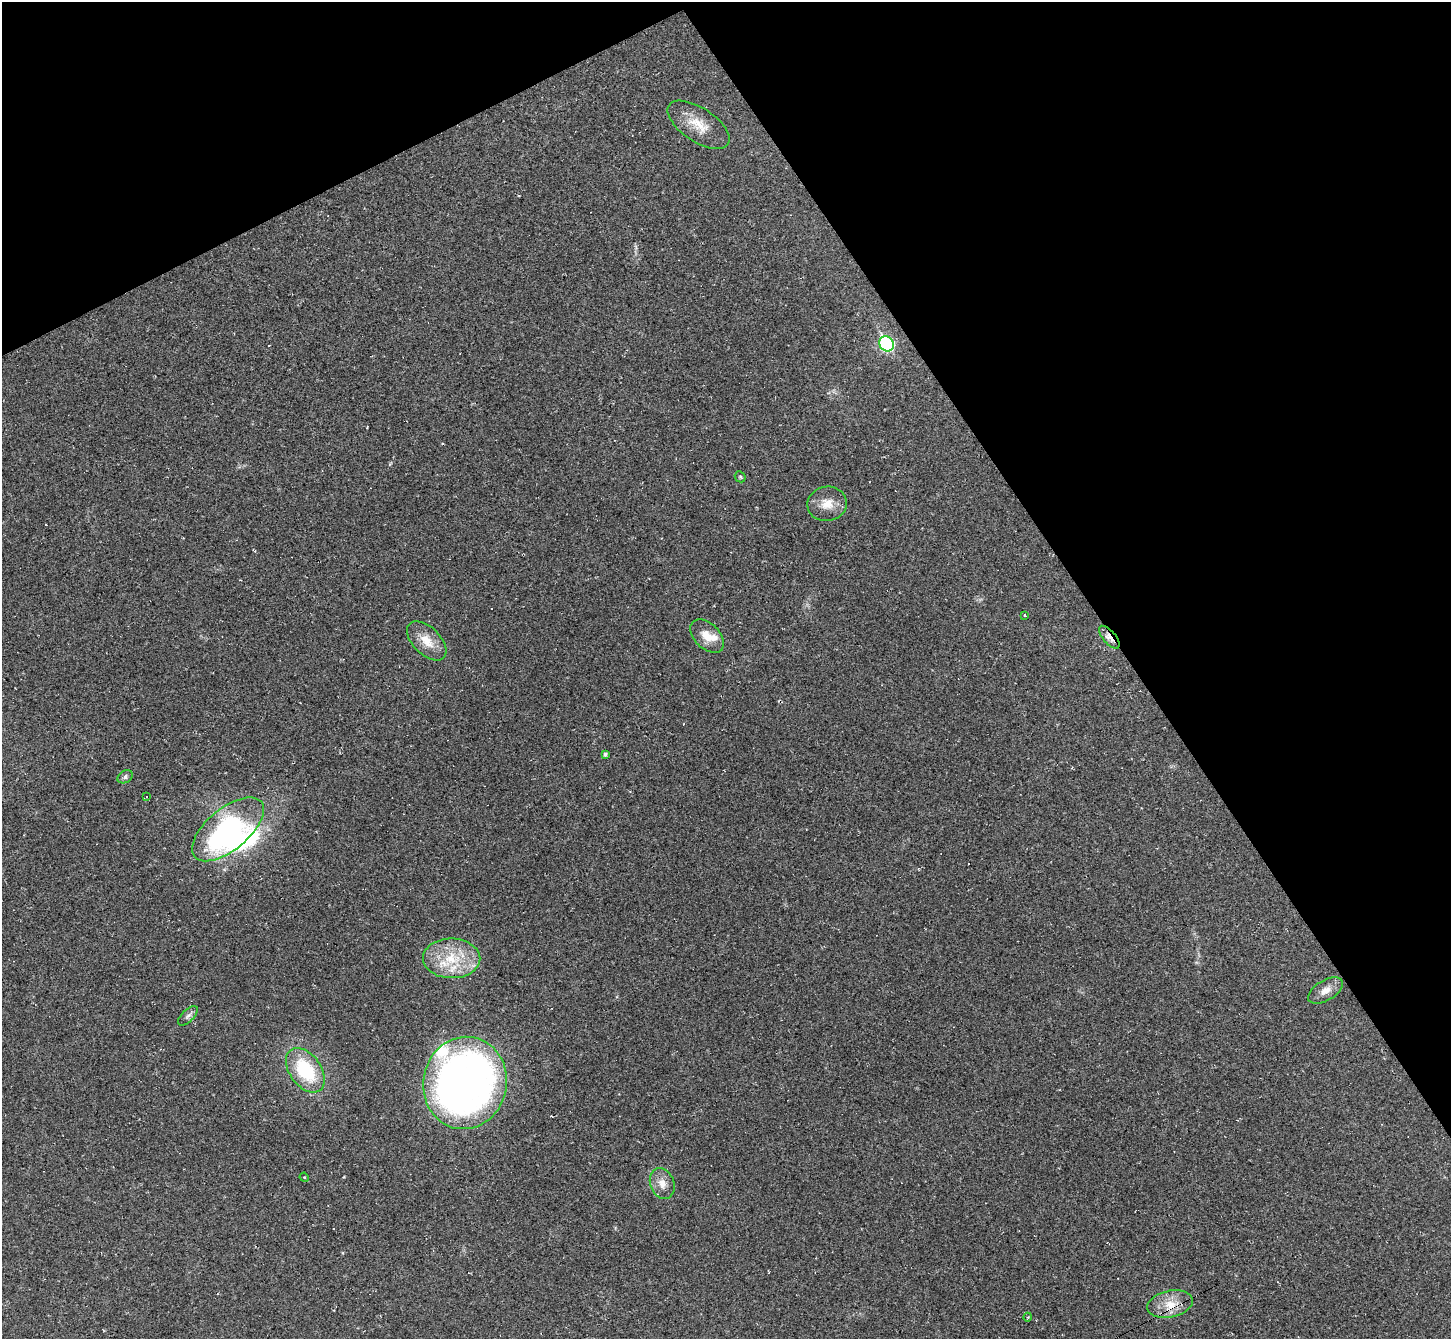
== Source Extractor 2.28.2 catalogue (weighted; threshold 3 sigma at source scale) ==
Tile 3 of 4 x 4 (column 3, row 1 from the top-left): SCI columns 2900-4348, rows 4165-5501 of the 5799 x 5790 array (HDU 1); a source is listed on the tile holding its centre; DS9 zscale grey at full resolution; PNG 1453 x 1341 px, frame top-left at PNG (2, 2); each listed source drawn as its Kron ellipse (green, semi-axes under 4 px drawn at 4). Shown black and unused: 29% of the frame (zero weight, under 2 of 3 exposures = <1% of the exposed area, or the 3 px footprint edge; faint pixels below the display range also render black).
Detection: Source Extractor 2.28.2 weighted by HDU 2 'WHT'; one run over the whole footprint, this tile lists its part. Background 0.0951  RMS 0.008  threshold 0.0359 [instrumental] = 3 sigma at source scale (4.5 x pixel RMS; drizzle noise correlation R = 1.50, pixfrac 1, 0.05/0.05 arcsec/px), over >= 5 px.
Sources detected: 39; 1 inside a brighter object's white glare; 16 cosmic-ray / hot-pixel residue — neither listed nor drawn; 1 inside a brighter listed object's ellipse — not listed separately; the other 21 listed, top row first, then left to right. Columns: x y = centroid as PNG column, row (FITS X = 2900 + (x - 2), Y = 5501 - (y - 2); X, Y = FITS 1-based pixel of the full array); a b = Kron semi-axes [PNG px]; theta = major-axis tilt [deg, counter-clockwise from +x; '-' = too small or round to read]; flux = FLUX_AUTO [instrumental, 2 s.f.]
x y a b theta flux
699 125 35 17 -34 20
887 344 8 7 - 120
740 477 6 5 - 1.1
827 504 20 17 9 13
1025 615 4 2 - 0.72
707 636 20 12 -45 12
1109 637 14 6 -49 8.3
427 641 24 13 -44 14
605 754 4 3 - 1.7
125 777 8 6 31 2.2
146 797 3 3 - 1.5
228 829 43 21 39 160
452 958 28 20 -1 34
1325 990 19 10 31 7.9
188 1016 12 6 44 3
305 1070 25 15 -54 52
465 1083 46 41 79 490
304 1177 5 4 - 0.75
662 1183 16 12 -70 8.8
1170 1304 23 13 13 16
1028 1317 4 3 - 0.66
Overlapping masked pixels (flux is a lower limit): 2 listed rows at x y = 1109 637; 1170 1304